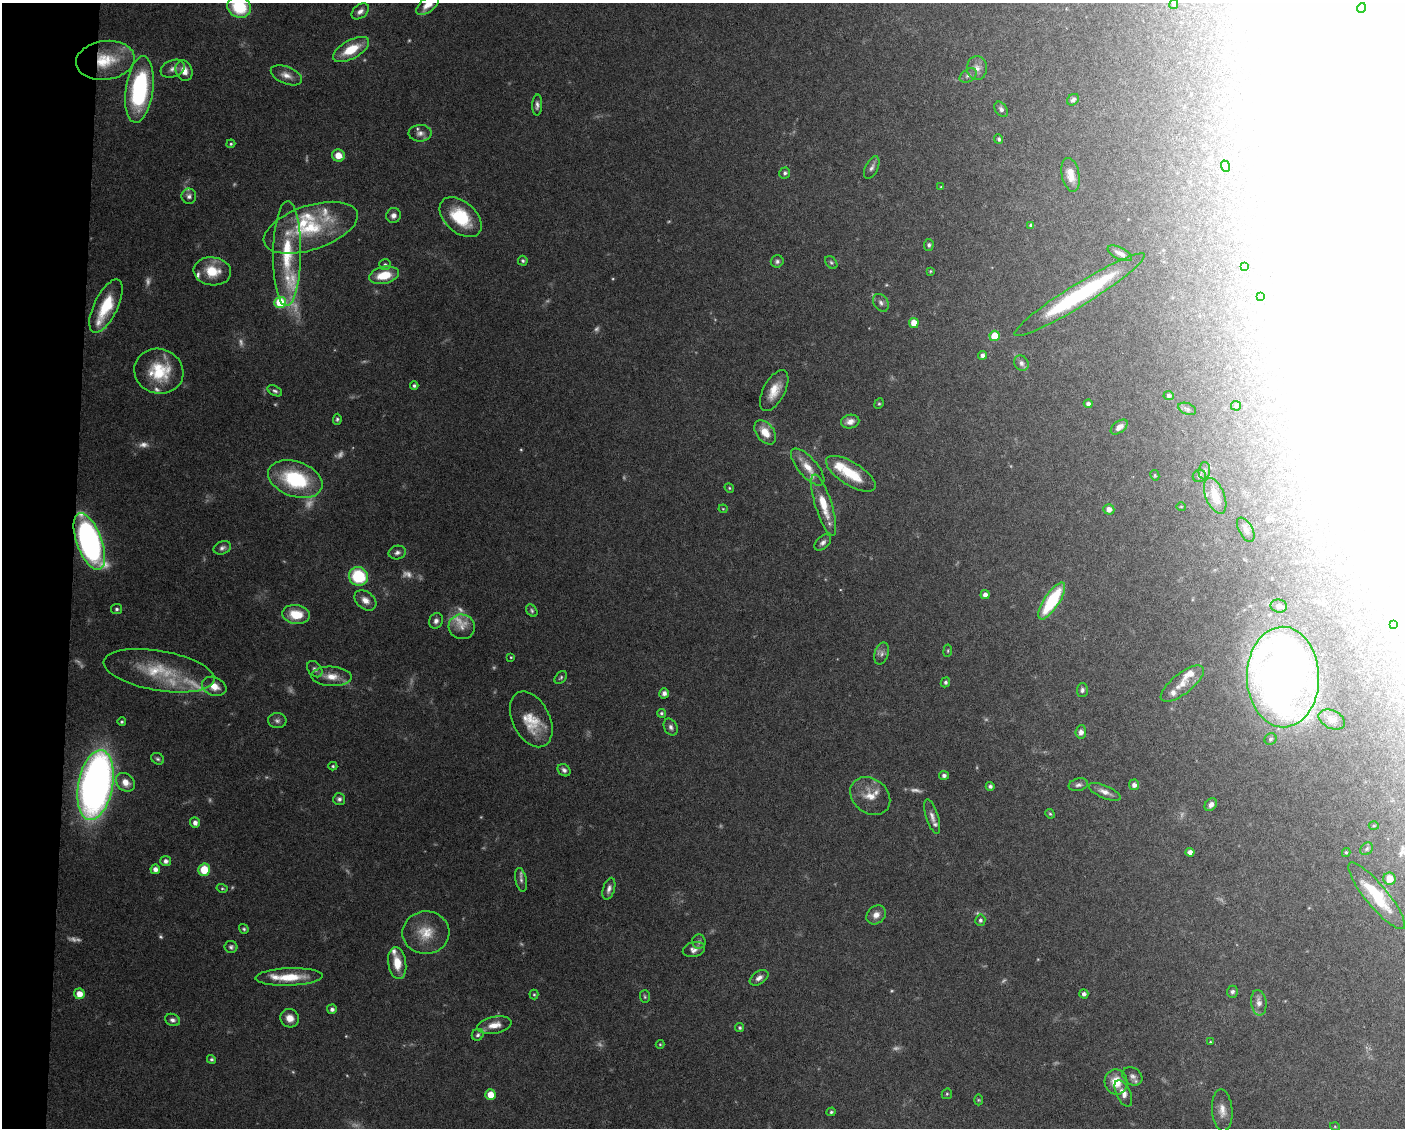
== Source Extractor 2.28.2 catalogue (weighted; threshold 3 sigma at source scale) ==
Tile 7 of 3 x 4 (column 1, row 3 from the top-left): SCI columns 105-1507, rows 1127-2252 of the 4526 x 4503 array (HDU 1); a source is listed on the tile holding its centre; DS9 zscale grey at full resolution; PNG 1407 x 1130 px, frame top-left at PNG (2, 3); each listed source drawn as its Kron ellipse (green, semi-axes under 4 px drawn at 4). Shown black and unused: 5% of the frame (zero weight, under 5 of 10 exposures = <1% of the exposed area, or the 3 px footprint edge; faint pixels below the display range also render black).
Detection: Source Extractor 2.28.2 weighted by HDU 2 'WHT'; one run over the whole footprint, this tile lists its part. Background 0.0707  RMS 0.0025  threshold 0.0103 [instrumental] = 3 sigma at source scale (4.09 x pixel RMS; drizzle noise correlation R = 1.36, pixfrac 0.8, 0.05/0.05 arcsec/px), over >= 5 px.
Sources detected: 253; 36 too faint to see at this stretch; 26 inside a brighter object's white glare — neither listed nor drawn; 17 inside a brighter listed object's ellipse — not listed separately; the other 174 listed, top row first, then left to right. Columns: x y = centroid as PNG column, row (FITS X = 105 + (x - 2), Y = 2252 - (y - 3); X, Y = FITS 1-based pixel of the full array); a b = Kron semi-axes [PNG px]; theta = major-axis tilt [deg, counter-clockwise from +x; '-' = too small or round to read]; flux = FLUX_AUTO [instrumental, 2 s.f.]
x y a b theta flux
1174 4 5 4 - 0.41
428 5 13 7 41 2.9
239 7 12 10 -26 11
1361 8 5 3 - 0.19
360 11 10 6 40 1.1
351 49 20 9 29 6.4
105 60 29 19 7 10
977 68 12 10 -88 1.5
173 69 12 8 21 1.4
184 71 11 8 -70 2.2
286 75 16 8 -23 1.9
968 75 9 6 31 0.83
139 89 33 13 82 30
1073 100 6 5 - 0.63
537 105 10 5 88 0.81
1001 109 8 5 -54 0.69
420 133 11 8 1 1.3
999 139 5 4 - 0.57
231 144 4 3 - 0.34
338 155 6 6 - 2.9
1225 166 6 3 -71 0.27
872 168 12 6 64 0.96
785 173 6 5 - 0.63
1071 175 17 9 -78 2.7
941 187 4 3 - 0.21
189 196 7 7 - 0.96
393 215 7 7 - 1.2
461 217 24 15 -41 11
1031 225 4 4 - 0.59
311 228 49 22 18 17
929 245 6 5 - 0.48
287 253 52 14 89 14
1120 253 13 5 -26 1.2
523 261 5 4 - 0.5
777 261 6 6 - 0.6
831 263 7 5 -49 0.48
385 265 6 5 - 0.58
1244 267 3 3 - 0.4
212 271 19 14 -7 5.8
930 271 4 3 - 0.25
384 275 15 8 12 5.7
1079 295 76 11 32 29
1260 297 3 3 - 0.24
280 302 6 5 - 13
881 303 9 7 -56 0.95
106 306 29 12 64 9.4
914 323 5 5 - 3
995 336 5 5 - 7.3
983 355 4 4 - 0.93
1021 363 8 7 - 0.97
159 371 25 22 -18 11
414 386 4 4 - 0.49
275 391 8 4 -27 0.55
774 391 22 10 62 4.2
1169 395 5 4 - 0.6
879 404 5 4 - 0.35
1088 404 4 4 - 0.78
1236 406 5 5 - 0.27
1187 409 9 5 -21 0.62
337 419 5 4 - 0.43
850 421 9 7 10 1.6
1119 427 10 5 38 1.5
765 432 14 8 -52 3.8
808 467 23 9 -49 3.2
1204 471 9 5 84 0.76
851 474 28 11 -32 8.1
1155 475 5 4 - 0.28
1199 476 6 6 - 0.67
295 479 28 17 -19 19
729 488 5 4 - 0.33
1215 496 19 9 -68 4.5
824 505 32 8 -73 5.8
1181 507 5 3 - 0.18
723 509 4 4 - 0.23
1109 509 5 5 - 1.5
1246 530 13 6 -61 1.2
89 542 30 12 -70 75
823 543 10 6 44 0.91
222 548 9 6 24 0.82
397 552 9 7 11 0.91
358 576 10 9 - 14
985 595 4 4 - 1.3
365 600 12 8 -39 1.9
1052 601 21 7 57 15
1279 606 8 6 -10 0.98
117 609 6 5 - 0.5
532 610 7 5 -54 0.47
296 614 14 9 -6 5.8
436 621 8 6 64 0.95
1394 625 4 4 - 0.22
462 627 13 12 - 2.3
948 651 6 3 82 0.26
882 653 11 7 74 1
511 657 3 3 - 0.23
315 669 9 6 -50 0.83
159 671 56 20 -10 13
331 676 20 10 -2 3.2
561 677 7 5 50 0.44
1283 677 50 36 -90 210
945 682 5 4 - 0.53
1182 684 26 10 38 3.1
214 686 12 9 -23 2.8
1082 690 7 5 87 0.6
664 693 5 5 - 0.97
661 713 4 4 - 0.41
531 719 30 18 -63 6.8
1332 719 14 9 -26 1.7
277 721 9 7 -2 0.87
122 722 4 4 - 0.37
671 727 9 6 -64 0.92
1081 732 6 5 - 1.2
1270 739 6 5 - 0.57
158 759 7 5 -30 0.51
333 766 4 4 - 0.34
564 770 7 5 -41 0.76
944 775 5 4 - 0.73
125 782 10 8 -43 2.5
95 785 35 17 79 160
1078 785 10 6 11 0.79
1134 785 5 5 - 1.1
990 786 4 4 - 0.7
1105 792 17 6 -23 1.6
870 796 21 17 -38 4
339 799 6 6 - 0.73
1211 805 7 5 48 1
1050 814 5 4 - 0.32
932 817 18 6 -72 1.3
195 823 5 5 - 1.2
1374 826 5 3 - 0.25
1367 849 7 5 47 0.47
1190 852 4 4 - 1.4
1346 852 4 4 - 0.29
166 861 5 5 - 0.97
155 869 5 5 - 1.3
204 870 6 6 - 5.7
1389 879 6 6 - 2.4
521 880 12 5 -78 0.93
222 888 5 4 - 0.33
609 889 11 6 73 1.1
1377 896 42 11 -50 9.7
876 915 10 8 42 1.6
980 920 6 5 - 0.6
244 929 5 4 - 0.4
426 933 23 21 4 6.3
699 942 7 7 - 0.63
231 947 6 6 - 0.61
694 950 11 7 14 1.3
397 963 16 9 -82 4.4
289 977 33 8 2 7.1
759 978 10 6 34 1.2
1232 992 6 5 - 0.59
79 994 5 5 - 2.4
1084 994 4 4 - 0.84
534 995 5 4 - 0.32
645 997 6 5 - 0.38
1259 1003 13 7 -83 1.6
332 1009 5 5 - 0.82
290 1018 9 9 - 2.2
172 1020 8 6 -21 0.81
494 1025 17 8 11 2.8
740 1028 4 4 - 0.41
478 1035 6 5 - 0.56
1210 1042 3 3 - 0.2
660 1044 4 4 - 0.26
211 1059 5 4 - 0.42
1132 1076 11 8 -37 1.1
1116 1082 12 11 - 4.4
1123 1093 14 7 -65 1.7
490 1094 5 5 - 3.2
947 1094 5 5 - 0.35
978 1100 5 3 - 0.26
1222 1110 21 10 -85 2.5
831 1112 5 4 - 0.43
1335 1127 5 3 - 0.22
Overlapping masked pixels (flux is a lower limit): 1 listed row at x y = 105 60
Isophote crosses this tile's border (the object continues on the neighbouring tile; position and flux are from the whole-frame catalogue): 2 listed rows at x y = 428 5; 239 7